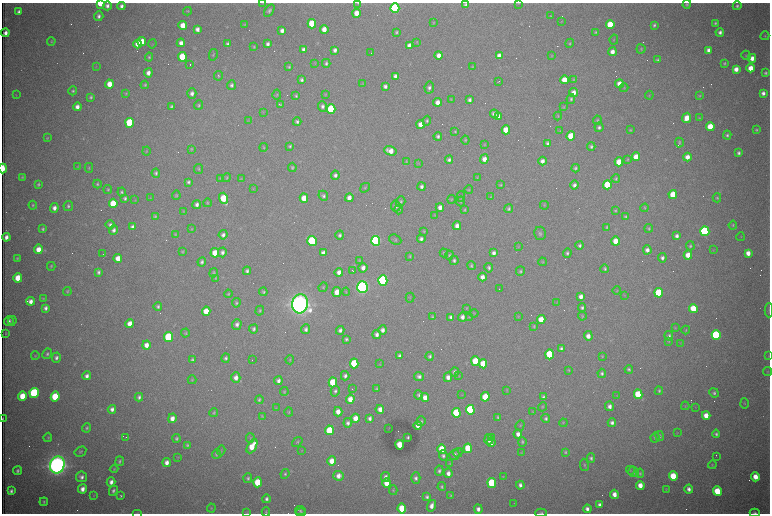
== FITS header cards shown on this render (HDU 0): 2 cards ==
NAXIS1  =                 1536 /fastest changing axis
NAXIS2  =                 1023 /next to fastest changing axis

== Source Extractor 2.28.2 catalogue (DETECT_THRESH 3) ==
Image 1536 x 1023 px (HDU 0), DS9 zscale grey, zoomed out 1/2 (1 PNG px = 2 x 2 image px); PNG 772 x 516 px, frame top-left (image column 1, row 1022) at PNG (2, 3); each listed source drawn as its Kron ellipse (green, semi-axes under 4 px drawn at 4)
Background 3000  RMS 34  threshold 102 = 3 sigma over >= 5 px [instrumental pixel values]
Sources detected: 602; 102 cannot appear on this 1/2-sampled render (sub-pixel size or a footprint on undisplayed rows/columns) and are neither listed nor drawn; the other 500 listed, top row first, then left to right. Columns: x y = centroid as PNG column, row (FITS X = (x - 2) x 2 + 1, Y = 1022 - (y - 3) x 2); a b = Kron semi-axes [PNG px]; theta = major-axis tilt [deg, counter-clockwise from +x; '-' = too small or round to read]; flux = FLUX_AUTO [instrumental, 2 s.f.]
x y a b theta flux
100 3 4 3 - 2.0e+05
263 3 3 2 - 2.4e+03
358 3 4 3 - 7.1e+03
519 3 3 2 - 3.5e+03
687 4 4 4 - 9.4e+03
465 5 4 3 - 1.5e+04
107 6 4 4 - 2.7e+04
121 6 4 3 - 2.5e+04
737 6 4 4 - 1.5e+04
395 8 5 4 - 1.1e+06
187 11 4 3 - 7.1e+03
269 11 7 4 56 1.6e+04
19 12 3 3 - 2.1e+04
356 13 4 4 - 8.3e+04
99 16 5 4 - 2.3e+04
551 16 3 3 - 5.4e+03
561 21 3 3 - 3.6e+03
433 23 4 2 - 4.0e+03
715 23 3 3 - 1.2e+04
245 24 3 2 - 5.9e+03
312 24 5 4 - 2.8e+05
183 25 4 4 - 1.1e+05
610 25 4 4 - 2.0e+05
654 25 3 3 - 1.3e+04
197 29 4 3 - 3.3e+04
324 29 4 4 - 6.6e+04
282 30 4 4 - 3.5e+04
396 32 3 3 - 1.1e+04
596 32 4 3 - 8.9e+03
720 32 4 4 - 2.3e+04
5 33 4 3 - 3.8e+04
765 36 4 4 - 8.2e+03
614 40 5 3 - 6.2e+03
51 41 4 3 - 5.5e+03
142 42 4 4 - 1.3e+05
417 42 3 3 - 3.8e+03
181 43 4 4 - 4.0e+04
570 43 5 4 - 9.4e+03
138 44 4 4 - 7.3e+04
152 44 4 2 - 4.4e+03
228 44 3 3 - 1.7e+04
268 44 4 3 - 2.4e+04
409 46 4 4 - 5.2e+04
254 47 3 2 - 6.6e+03
641 49 4 4 - 9.4e+03
304 50 4 4 - 4.9e+04
335 50 4 3 - 2.6e+04
709 50 4 4 - 3.7e+04
612 52 4 4 - 4.6e+04
371 53 2 1 - 3.9e+03
213 55 6 3 78 8.8e+03
439 55 4 4 - 4.9e+04
746 55 5 4 - 7.9e+03
499 56 4 4 - 4.1e+04
551 56 4 3 - 5.6e+03
149 57 4 4 - 9.6e+03
182 57 5 4 - 3.0e+05
752 58 4 4 - 5.7e+04
658 60 4 3 - 1.2e+04
326 63 4 4 - 1.5e+04
724 63 4 3 - 9.9e+03
315 64 3 2 - 3.8e+03
190 65 2 1 - 2.0e+05
96 67 3 2 - 3.8e+03
289 67 3 3 - 9.5e+03
472 67 4 3 - 4.8e+03
751 68 4 4 - 9.3e+04
736 69 4 4 - 5.7e+04
148 73 4 4 - 4.2e+04
765 73 3 3 - 1.3e+04
218 76 5 4 - 9.0e+03
395 76 4 3 - 2.5e+04
302 80 4 3 - 1.7e+04
564 80 4 4 - 1.0e+05
574 80 4 3 - 6.4e+03
498 82 3 2 - 6.3e+03
109 84 4 4 - 1.1e+05
362 84 3 3 - 3.2e+03
619 84 4 4 - 6.5e+04
145 85 4 3 - 8.9e+03
231 85 5 4 - 1.7e+04
385 86 4 3 - 2.4e+04
429 88 6 4 80 2.3e+04
624 88 4 4 - 7.1e+03
73 91 4 4 - 1.1e+04
573 92 4 4 - 5.5e+04
126 93 4 3 - 5.7e+03
192 93 5 4 - 2.8e+04
763 93 4 4 - 2.9e+04
325 94 4 3 - 4.8e+03
16 95 3 2 - 3.3e+03
277 95 5 3 - 8.8e+03
649 95 4 3 - 5.3e+03
296 96 4 3 - 1.0e+04
699 96 3 3 - 7.5e+03
91 97 3 3 - 1.1e+04
571 99 5 4 - 1.4e+04
451 100 4 3 - 4.8e+03
469 100 4 3 - 2.2e+04
437 102 4 3 - 4.8e+04
199 105 5 4 - 1.2e+04
280 105 4 3 - 7.0e+03
171 106 4 3 - 1.4e+04
322 106 5 4 - 2.2e+04
77 107 4 4 - 4.2e+04
563 107 4 3 - 6.4e+03
331 109 5 4 - 5.9e+05
263 112 3 3 - 5.3e+03
494 114 4 4 - 3.3e+04
498 116 4 3 - 3.1e+04
558 116 4 3 - 6.8e+03
687 118 5 4 - 9.1e+04
699 118 4 3 - 5.7e+03
597 120 4 3 - 7.6e+03
248 121 4 3 - 4.7e+03
427 121 5 4 - 1.2e+04
297 122 4 3 - 1.7e+04
130 123 5 4 - 6.0e+05
421 124 4 4 - 6.3e+04
599 127 5 4 - 1.7e+04
710 127 4 4 - 1.6e+05
506 130 4 4 - 1.4e+05
630 130 4 3 - 6.6e+03
756 130 3 3 - 1.0e+04
455 131 4 4 - 8.9e+03
560 131 4 2 - 4.3e+03
727 135 4 4 - 1.4e+04
438 136 4 4 - 1.9e+04
571 136 4 4 - 2.3e+05
47 138 4 3 - 6.4e+03
465 140 4 3 - 8.2e+03
548 143 4 4 - 2.1e+04
679 143 5 4 - 1.1e+04
484 144 4 3 - 5.6e+03
290 146 4 3 - 1.1e+04
591 146 4 3 - 1.4e+04
264 147 4 3 - 6.5e+03
192 149 3 2 - 4.4e+03
146 151 4 2 - 4.6e+03
390 151 6 4 -18 7.1e+04
738 153 3 3 - 1.7e+04
636 157 4 4 - 9.7e+04
687 157 4 4 - 5.3e+04
484 159 5 4 - 5.2e+04
449 160 4 4 - 1.9e+04
628 160 4 3 - 7.5e+03
406 161 4 3 - 5.9e+03
542 161 4 4 - 3.9e+04
619 162 4 4 - 1.4e+05
418 163 4 3 - 5.1e+03
78 166 4 2 - 4.2e+03
292 167 4 4 - 1.1e+04
3 168 5 2 - 2.9e+05
89 168 5 3 - 6.3e+03
575 168 4 4 - 1.3e+04
198 169 5 4 - 8.3e+03
156 173 4 4 - 1.4e+04
335 175 4 4 - 2.2e+04
22 177 4 3 - 7.2e+03
477 177 4 3 - 5.0e+03
220 178 3 3 - 4.6e+03
227 178 4 4 - 8.5e+03
241 179 4 4 - 6.8e+03
616 179 4 4 - 1.1e+04
188 182 4 4 - 1.5e+04
38 184 4 3 - 1.1e+04
97 184 4 4 - 1.1e+04
501 185 4 3 - 7.4e+03
574 185 4 4 - 2.3e+04
607 185 4 4 - 3.0e+05
422 186 4 3 - 2.3e+04
253 188 4 3 - 4.8e+03
365 188 5 4 - 8.6e+03
108 189 4 4 - 9.3e+03
469 190 4 3 - 7.0e+03
122 192 4 4 - 1.3e+04
673 194 4 4 - 1.8e+05
176 195 5 3 - 8.9e+03
323 196 5 4 - 1.7e+04
461 197 5 4 - 9.8e+03
491 197 4 3 - 5.5e+03
125 198 4 3 - 1.4e+04
150 198 4 2 - 4.1e+03
224 198 6 4 -74 2.6e+05
304 198 4 4 - 1.3e+05
349 198 4 4 - 4.7e+04
717 198 4 4 - 9.0e+03
451 199 4 3 - 6.8e+03
135 200 4 3 - 5.1e+03
401 201 5 4 - 1.2e+04
461 201 5 4 - 8.5e+03
113 203 5 4 - 2.5e+05
207 203 4 3 - 7.4e+03
33 205 4 4 - 8.8e+03
197 205 4 4 - 2.7e+04
544 205 4 4 - 6.6e+03
68 206 5 4 - 1.4e+04
396 206 5 5 - 2.3e+04
440 207 4 4 - 3.8e+04
54 208 5 4 - 3.8e+04
645 208 4 3 - 7.0e+03
399 209 5 4 - 1.1e+04
509 209 4 3 - 1.3e+04
464 210 3 3 - 7.0e+03
615 210 3 3 - 8.1e+03
184 211 4 3 - 4.4e+03
434 215 4 3 - 4.3e+03
155 216 4 4 - 9.3e+03
625 217 4 3 - 9.6e+03
110 225 5 4 - 1.9e+04
733 225 4 4 - 9.3e+03
457 226 4 4 - 4.0e+04
133 227 4 3 - 3.0e+04
607 227 3 3 - 8.1e+03
649 228 4 3 - 8.3e+03
43 229 4 3 - 1.3e+04
192 229 4 2 - 4.5e+03
114 230 5 4 - 2.3e+04
424 231 4 3 - 5.8e+03
705 231 5 4 - 1.3e+06
540 233 6 6 - 1.7e+04
175 234 4 4 - 6.3e+03
223 235 5 4 - 2.5e+04
340 235 4 3 - 1.6e+04
677 236 4 3 - 2.4e+04
6 237 4 3 - 3.8e+04
741 237 4 2 - 3.6e+03
421 239 4 4 - 2.3e+04
395 240 6 5 - 1.1e+04
312 241 5 4 - 7.8e+05
376 241 5 4 - 1.7e+06
616 241 4 4 - 1.0e+05
580 245 4 3 - 1.6e+04
518 246 3 3 - 4.3e+03
690 246 4 4 - 1.1e+04
38 249 5 4 - 8.4e+04
647 250 4 4 - 3.6e+04
713 250 3 3 - 3.6e+03
183 252 4 3 - 7.9e+03
222 252 5 4 - 2.4e+04
215 253 4 4 - 1.1e+05
323 253 4 3 - 3.2e+04
444 253 4 3 - 8.1e+03
494 253 4 3 - 2.9e+04
567 253 5 4 - 1.5e+04
748 253 4 4 - 6.0e+04
103 254 2 1 - 2.0e+03
449 255 4 3 - 9.6e+03
688 255 4 4 - 9.0e+04
410 256 3 3 - 7.9e+03
17 258 3 3 - 7.8e+03
118 258 4 4 - 8.0e+04
662 258 4 4 - 2.1e+04
359 260 4 3 - 5.8e+03
454 260 5 4 - 1.5e+04
202 262 4 4 - 1.7e+04
542 262 4 3 - 5.8e+03
471 265 4 4 - 1.1e+04
51 266 4 3 - 7.8e+03
363 268 5 4 - 3.8e+04
489 268 5 4 - 1.5e+04
605 269 4 3 - 1.2e+04
247 271 4 4 - 1.7e+04
352 271 3 1 - 4.6e+03
520 271 5 4 - 1.2e+04
98 272 4 3 - 1.8e+04
339 272 4 4 - 4.5e+04
213 273 5 4 - 1.1e+04
482 277 4 4 - 4.2e+04
18 278 4 4 - 1.2e+05
215 278 4 3 - 5.3e+03
383 280 5 4 - 1.8e+06
323 287 5 3 - 6.4e+03
362 287 6 5 - 3.6e+06
499 289 2 1 - 1.3e+03
617 290 4 2 - 3.9e+03
67 291 4 3 - 9.1e+03
263 292 4 4 - 1.1e+04
337 292 5 4 - 7.9e+04
346 292 4 3 - 4.7e+03
659 293 4 4 - 4.1e+05
228 294 4 3 - 8.3e+03
624 295 3 2 - 3.5e+03
581 296 4 4 - 4.2e+04
43 298 3 3 - 6.0e+03
410 298 5 2 - 5.2e+03
31 301 4 4 - 4.0e+04
557 302 3 2 - 3.9e+03
236 303 5 4 - 1.1e+04
300 304 9 8 - 9.6e+06
158 307 4 4 - 1.5e+04
46 308 4 3 - 2.4e+04
467 308 3 3 - 4.1e+03
582 308 4 4 - 1.7e+04
693 308 4 4 - 1.6e+05
769 310 7 3 89 9.0e+03
206 311 4 4 - 1.3e+05
260 311 5 4 - 1.0e+04
474 313 4 3 - 4.5e+03
582 316 4 3 - 7.1e+03
432 317 4 3 - 9.2e+03
451 317 4 3 - 2.0e+04
462 317 4 4 - 3.3e+04
469 317 3 3 - 3.9e+03
518 317 4 3 - 5.6e+03
541 320 4 4 - 1.3e+05
9 321 5 4 - 2.3e+04
12 321 4 3 - 6.9e+03
130 324 4 4 - 7.6e+04
237 324 5 4 - 2.6e+04
534 326 4 3 - 7.7e+03
675 328 4 3 - 5.1e+03
254 329 4 4 - 1.6e+04
306 329 5 4 - 2.1e+04
340 330 4 4 - 2.4e+04
383 330 4 4 - 3.1e+04
686 330 4 3 - 5.6e+03
5 333 3 2 - 3.5e+03
185 333 4 3 - 7.7e+03
377 334 4 4 - 2.7e+04
716 335 5 4 - 9.8e+05
588 336 5 4 - 4.9e+04
669 336 4 4 - 1.5e+04
168 337 5 4 - 5.6e+05
346 339 4 3 - 1.3e+04
669 341 4 3 - 6.0e+03
680 343 3 2 - 3.2e+03
146 345 4 4 - 5.3e+04
561 348 4 4 - 1.7e+04
47 354 5 4 - 1.6e+04
549 354 5 4 - 3.7e+05
35 356 4 3 - 6.3e+03
399 356 4 3 - 2.0e+04
430 356 4 4 - 1.5e+04
602 356 4 4 - 6.2e+03
769 356 4 3 - 4.8e+03
56 358 5 4 - 2.3e+04
226 358 5 4 - 1.7e+04
192 360 4 3 - 1.2e+04
252 360 2 1 - 7.8e+03
290 360 4 3 - 7.0e+03
475 361 5 4 - 2.8e+05
354 363 5 4 - 3.4e+05
380 364 3 2 - 4.2e+03
483 364 4 4 - 1.6e+05
629 369 4 3 - 1.2e+04
568 370 4 3 - 7.5e+03
768 371 4 3 - 6.3e+03
455 372 5 4 - 2.7e+04
602 373 4 4 - 1.6e+04
87 376 4 3 - 3.0e+04
345 376 4 4 - 2.1e+04
419 376 5 4 - 2.3e+04
459 376 4 3 - 5.5e+03
448 377 5 4 - 3.8e+04
236 378 5 4 - 4.2e+04
192 380 4 3 - 6.6e+03
278 381 4 4 - 2.6e+04
333 382 5 4 - 3.1e+05
377 388 4 3 - 8.1e+03
352 389 2 1 - 6.9e+03
507 390 3 2 - 3.8e+03
335 391 5 4 - 1.7e+04
659 391 4 3 - 1.0e+04
284 392 4 4 - 8.0e+03
34 393 5 4 - 9.9e+05
714 393 5 4 - 1.5e+04
638 394 5 4 - 3.0e+05
419 395 4 4 - 1.5e+04
462 395 3 2 - 3.5e+03
22 396 5 4 - 1.3e+05
617 396 4 2 - 4.5e+03
55 397 5 4 - 3.5e+05
139 397 4 3 - 1.9e+04
425 397 4 4 - 6.3e+04
485 397 5 4 - 1.9e+05
543 397 4 3 - 1.5e+04
350 399 4 4 - 8.0e+04
259 400 4 3 - 1.1e+04
745 403 5 3 - 5.7e+03
610 406 5 4 - 3.5e+04
685 406 4 2 - 4.5e+03
542 407 5 3 - 7.7e+03
695 407 3 2 - 3.1e+03
276 408 3 2 - 3.7e+03
112 409 4 3 - 3.0e+04
380 409 4 4 - 4.7e+04
470 410 5 4 - 8.0e+05
214 412 4 3 - 8.2e+03
289 412 4 3 - 6.6e+03
338 412 4 4 - 6.7e+04
532 412 4 3 - 5.2e+03
456 413 5 4 - 4.6e+05
262 416 4 3 - 6.6e+03
706 416 4 4 - 8.4e+04
498 417 4 3 - 1.0e+04
172 418 5 4 - 5.4e+04
355 418 4 4 - 7.1e+04
370 418 4 3 - 2.3e+04
546 418 5 4 - 1.5e+04
3 419 4 1 - 7.1e+03
421 421 5 4 - 1.2e+04
348 423 5 4 - 2.2e+04
563 423 4 2 - 4.3e+03
612 423 4 4 - 2.4e+04
418 425 4 3 - 4.5e+04
520 425 5 3 - 7.1e+03
87 428 4 4 - 1.1e+04
389 428 3 2 - 1.5e+03
329 430 5 4 - 2.8e+05
677 433 3 3 - 4.3e+03
518 434 4 4 - 3.9e+04
716 434 4 4 - 1.5e+04
660 436 5 4 - 1.1e+04
48 437 4 3 - 7.9e+03
126 437 2 1 - 5.6e+03
408 437 3 3 - 1.0e+04
491 437 2 1 - 1.4e+05
177 438 4 3 - 1.3e+04
250 438 5 3 - 7.7e+03
655 438 5 4 - 1.2e+04
489 439 5 4 - 4.7e+04
297 442 5 3 - 8.9e+03
522 442 5 4 - 1.2e+04
491 443 4 3 - 3.2e+04
187 445 4 3 - 1.1e+04
400 445 4 4 - 1.6e+05
252 446 8 4 61 1.3e+05
468 448 5 4 - 2.5e+05
442 449 5 4 - 2.0e+05
221 450 5 2 - 4.7e+03
302 450 3 2 - 3.5e+03
80 452 6 4 30 1.3e+04
565 452 3 3 - 8.7e+03
458 453 5 3 - 7.0e+03
522 453 4 3 - 5.8e+03
216 454 5 4 - 1.1e+04
454 455 5 4 - 2.1e+04
443 456 5 4 - 1.8e+04
716 456 2 1 - 5.3e+03
178 458 4 3 - 5.1e+03
591 458 4 4 - 1.5e+04
120 461 5 3 - 1.1e+04
332 461 4 4 - 8.5e+04
167 463 4 4 - 4.3e+04
450 463 3 3 - 4.2e+03
57 465 8 7 - 8.0e+06
584 465 6 3 -80 9.6e+03
712 465 4 3 - 7.0e+03
114 469 4 3 - 7.0e+03
630 470 4 3 - 7.3e+03
17 471 4 3 - 1.5e+04
439 471 5 4 - 1.6e+04
634 472 5 5 - 1.3e+04
448 473 5 4 - 3.9e+04
640 473 4 4 - 9.6e+03
285 474 5 4 - 1.1e+04
339 476 5 5 - 4.9e+04
673 476 5 4 - 2.7e+05
82 477 5 5 - 2.9e+04
385 477 5 4 - 3.1e+04
503 477 3 2 - 3.6e+03
755 477 4 4 - 8.9e+04
248 478 5 4 - 1.4e+04
416 478 5 4 - 2.2e+04
111 482 5 4 - 3.6e+04
258 482 5 4 - 2.2e+05
387 483 5 4 - 1.5e+05
492 483 5 4 - 5.6e+05
520 485 4 3 - 2.5e+04
640 485 4 4 - 7.8e+04
442 486 4 4 - 1.1e+04
82 489 4 4 - 4.7e+04
689 489 4 4 - 3.0e+04
393 490 5 4 - 8.5e+03
666 490 4 3 - 5.0e+03
11 491 4 3 - 2.1e+04
113 491 5 4 - 1.7e+04
717 491 5 4 - 2.2e+05
614 494 4 4 - 5.7e+04
94 495 3 3 - 4.1e+03
451 495 4 3 - 7.8e+03
121 496 3 3 - 1.1e+04
427 497 4 3 - 1.5e+04
266 499 4 3 - 2.0e+04
44 502 4 3 - 1.0e+04
514 503 2 1 - 1.8e+03
600 505 4 3 - 3.0e+04
432 506 6 3 73 4.5e+04
211 508 4 3 - 6.9e+03
402 508 5 4 - 2.3e+05
478 509 5 4 - 3.3e+04
587 509 4 3 - 2.9e+04
300 510 5 4 - 1.2e+04
266 512 4 4 - 7.6e+03
137 513 5 2 - 5.1e+03
247 513 4 3 - 4.4e+03
301 513 5 3 - 9.0e+03
541 513 6 3 3 9.4e+03
755 513 5 3 - 1.3e+04
At the frame edge (FLAGS 8, measured only in part): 11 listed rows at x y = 100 3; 263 3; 358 3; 3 168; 769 310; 769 356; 3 419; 137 513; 247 513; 541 513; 755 513
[102 sub-pixel or undisplayed-footprint detections neither listed nor drawn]